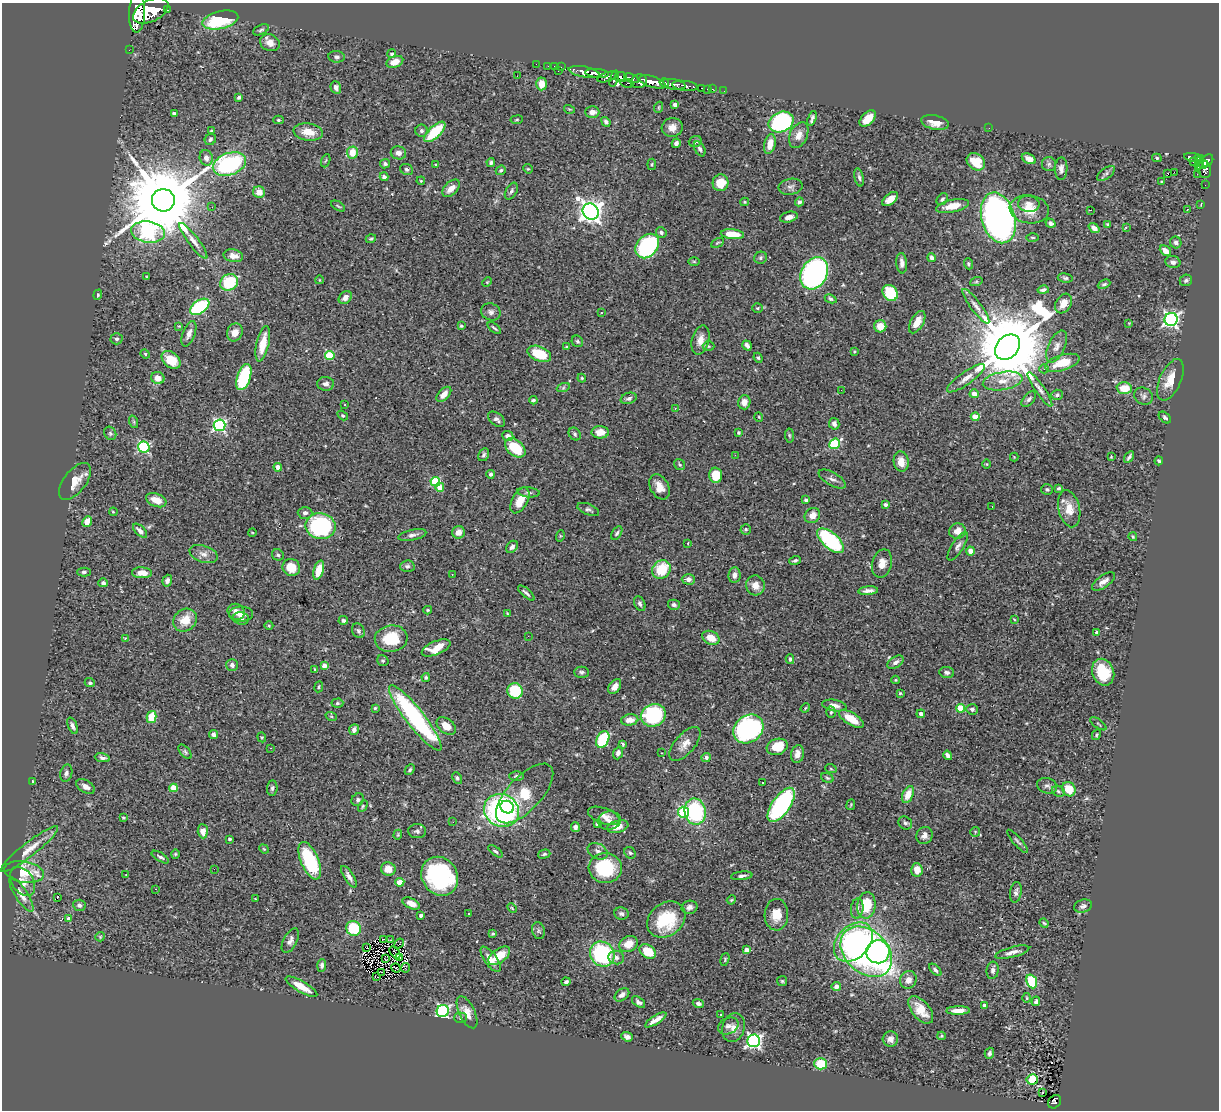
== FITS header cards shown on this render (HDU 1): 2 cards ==
NAXIS1  =                 1217
NAXIS2  =                 1108

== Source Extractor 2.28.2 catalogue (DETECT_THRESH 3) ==
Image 1217 x 1108 px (HDU 1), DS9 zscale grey, 1 PNG px = 1 image px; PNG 1221 x 1112 px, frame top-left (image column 1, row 1108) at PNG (2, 3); each listed source drawn as its Kron ellipse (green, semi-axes under 4 px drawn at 4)
Background 0.931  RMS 0.031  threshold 0.0927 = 3 sigma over >= 5 px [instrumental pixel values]
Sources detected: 492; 1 with non-positive FLUX_AUTO (blend fragments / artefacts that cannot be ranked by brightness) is neither listed nor drawn; the other 491 listed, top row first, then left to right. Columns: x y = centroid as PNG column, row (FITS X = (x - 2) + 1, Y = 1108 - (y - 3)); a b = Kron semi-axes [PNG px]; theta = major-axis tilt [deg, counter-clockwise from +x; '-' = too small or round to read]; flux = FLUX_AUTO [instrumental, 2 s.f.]
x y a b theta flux
167 10 3 3 - 70
151 11 19 11 27 7100
137 13 20 8 88 5100
220 20 18 9 14 130
261 30 8 4 25 4.1
270 43 10 8 -24 17
129 50 2 2 - 9.1
392 54 4 4 - 4.9
336 57 8 5 -7 5.9
395 62 8 5 20 22
536 64 2 2 - 11
548 66 2 2 - 12
554 66 2 2 - 8.1
561 67 3 2 - 20
558 71 3 2 - 73
584 72 15 5 -11 2000
597 73 12 4 -5 1500
517 76 2 2 - 1.2
607 77 10 4 17 490
621 77 6 5 - 590
631 78 8 3 -22 590
614 79 8 3 72 590
639 81 8 7 - 1400
652 82 14 5 -17 3500
627 83 6 4 -8 240
664 83 5 3 - 460
542 84 6 5 - 27
673 84 13 5 -8 1500
685 86 13 5 -7 760
336 87 6 5 - 9.7
702 88 4 3 - 57
707 89 2 2 - 9.2
712 89 2 2 - 14
724 91 2 2 - 8.7
239 97 3 3 - 3.7
675 105 4 4 - 5.5
659 107 5 3 - 1.9
569 109 5 3 - 1.9
592 112 7 6 - 11
174 114 4 3 - 6.6
812 118 8 3 72 5.4
868 119 10 6 44 36
279 120 5 4 - 3.6
517 120 6 3 9 2.1
606 122 5 4 - 4.8
781 122 13 10 24 320
935 122 14 7 -12 20
672 127 10 9 - 17
989 128 3 2 - 1.7
211 131 3 2 - 1.8
422 131 6 6 - 4.8
308 132 15 8 -9 29
435 132 13 6 44 82
799 135 14 8 65 17
210 139 6 5 - 4.9
695 141 6 5 - 5.6
676 143 5 4 - 6.6
770 144 10 5 75 24
700 149 8 5 -62 5.2
352 152 6 5 - 33
398 153 8 6 -13 9.4
1193 157 8 3 -10 250
206 158 8 6 -73 11
1157 158 5 4 - 3
1029 159 7 5 -29 13
1198 159 3 3 - 150
326 161 7 2 68 1.7
1207 161 7 5 51 640
976 162 10 7 -36 53
1193 162 2 2 - 10
491 163 4 4 - 3.2
1199 163 8 3 69 130
229 164 17 11 19 250
385 164 5 4 - 4.4
436 164 4 3 - 3.1
652 164 6 4 83 2.9
1049 164 7 7 - 5.6
1203 164 4 3 - 340
407 169 6 5 - 4.2
528 169 5 4 - 2.1
1061 169 11 6 89 9.3
1204 169 9 7 -69 550
501 170 5 4 - 3.7
1174 172 2 2 - 960
1106 173 10 5 36 5.6
1168 173 3 3 - 7.8
1197 174 2 2 - 12
384 177 4 4 - 5.6
859 177 9 4 -77 5
421 181 4 3 - 2
1161 182 3 2 - 1.7
721 183 8 8 - 38
1205 185 2 2 - 9.9
791 187 12 8 9 8.8
451 188 10 6 45 18
511 191 9 5 61 4.7
259 192 6 5 - 20
890 199 9 5 39 20
942 199 6 5 - 4.2
163 200 11 11 - 33000
745 202 4 4 - 2.5
799 202 4 4 - 5.5
1029 204 11 8 -8 13
1201 205 4 2 - 1.5
338 206 8 3 -32 2.6
953 206 17 6 12 28
212 207 2 2 - 22
1029 209 20 14 -8 44
1090 210 3 2 - 1.3
1187 210 2 2 - 1.8
591 212 8 7 - 1600
789 217 9 5 14 12
998 218 26 16 -74 1100
1050 223 5 4 - 6.4
1108 224 4 3 - 2.6
1126 227 4 3 - 2.2
1094 228 6 4 -39 14
148 232 17 10 -9 400
661 232 5 5 - 4.9
732 234 12 5 -5 40
1033 237 6 3 -1 2.4
371 239 5 3 - 2.8
193 241 22 5 -53 13
1176 242 6 5 - 6.7
718 243 7 3 27 2.5
647 246 14 10 48 260
1165 251 6 4 -42 16
233 256 10 6 -11 13
761 258 6 6 - 4.3
932 258 4 4 - 7.7
694 261 5 3 - 2
1173 262 7 6 - 7.6
902 263 10 5 -84 9.4
969 264 5 4 - 3.7
814 273 17 13 61 470
147 277 3 2 - 1.8
1065 278 7 4 -7 4
319 280 4 3 - 1.4
1186 280 6 5 - 4.5
229 282 9 8 - 93
487 282 5 4 - 1.9
976 282 6 4 19 2.8
1104 284 6 4 25 3.6
1043 290 6 3 13 4.9
890 293 9 7 -53 85
98 295 5 4 - 2.6
345 298 7 5 43 11
831 299 6 4 -26 4.3
1063 304 10 7 58 22
976 306 21 5 -53 13
200 307 11 6 34 210
757 308 5 4 - 2.8
491 312 10 8 -21 8.3
601 313 3 3 - 3.2
1171 319 6 6 - 580
917 322 12 6 59 24
1129 323 4 4 - 1.5
179 326 4 3 - 2.1
461 326 4 3 - 2.5
880 326 6 6 - 27
494 328 8 3 -38 3.4
235 332 9 7 63 18
189 334 13 6 70 11
116 339 6 5 - 4.5
700 340 15 8 75 18
577 341 6 5 - 3.8
263 344 18 6 77 42
708 346 6 5 - 2.9
747 346 5 3 - 7.2
567 347 4 3 - 2.5
1008 347 14 11 46 31000
1057 347 17 8 66 15
854 352 4 3 - 1.7
145 354 5 4 - 2.9
539 354 12 7 -22 65
330 355 5 4 - 94
758 358 5 4 - 2.8
171 360 10 7 -39 45
1062 363 18 7 17 53
1044 369 4 4 - 3.4
244 377 13 6 71 140
158 378 7 6 - 19
582 378 4 4 - 2.4
966 378 23 6 35 18
1170 380 22 10 66 32
1003 381 20 9 9 28
326 384 8 7 - 7.5
563 388 6 4 19 3.4
1124 388 8 6 -3 41
1040 389 20 4 -55 11
841 390 2 2 - 2.6
444 394 9 5 46 16
974 394 4 4 - 18
1057 395 6 5 - 4.1
1144 396 10 8 -29 7.4
629 398 8 5 18 5.5
1029 399 9 5 48 6
533 400 4 3 - 3.6
744 402 7 6 - 15
345 405 4 3 - 1.7
675 408 3 3 - 1.7
343 415 6 4 -33 2.5
759 417 5 3 - 1.7
975 417 4 4 - 38
1165 417 7 4 -40 3.7
497 419 10 6 -39 7.2
134 422 6 4 -72 2.7
834 424 6 5 - 6.3
219 425 6 6 - 360
600 432 8 6 -1 21
110 433 7 5 -58 4.3
739 433 3 3 - 3.9
575 434 7 5 -54 3.7
789 435 7 4 -83 3.1
508 436 6 5 - 9.8
835 444 6 5 - 130
144 447 6 5 - 250
515 448 12 7 -42 69
484 455 7 5 62 4.7
735 455 3 2 - 4.8
1014 457 4 4 - 1.7
1111 457 3 2 - 1.5
1129 457 6 3 58 4.6
1159 461 4 3 - 2.9
901 462 10 7 -81 18
987 464 5 3 - 1.6
680 465 6 5 - 3.4
278 467 4 4 - 15
491 474 4 4 - 6.3
716 475 7 6 - 43
832 479 15 6 -30 8.7
75 481 22 11 52 29
435 482 5 4 - 120
440 487 4 4 - 29
660 487 13 9 -62 21
1059 488 4 3 - 3
1047 489 6 5 - 3.5
528 492 11 5 -6 5.8
156 500 10 6 -21 24
520 500 14 7 61 32
806 500 3 3 - 6.3
885 505 4 3 - 5.8
992 506 3 2 - 3.3
588 509 11 5 -22 5.6
1069 509 19 10 -77 31
113 512 4 3 - 2.2
305 513 7 6 - 6.8
812 515 8 7 - 17
87 522 6 4 64 17
320 526 15 13 -11 220
746 529 5 5 - 3.1
140 531 9 4 -46 9.8
958 531 8 7 - 18
252 532 4 2 - 1.5
458 532 6 6 - 16
617 533 7 4 58 4.3
412 535 14 5 12 7.7
560 536 6 4 73 2
1133 537 4 3 - 2
831 541 16 8 -41 210
688 543 3 2 - 1.6
958 546 16 6 57 8.9
512 547 7 5 51 6.6
970 551 4 4 - 33
203 554 15 8 -18 13
278 555 6 5 - 4.2
795 560 6 3 18 3.6
882 563 14 10 77 19
407 566 7 5 3 4.9
291 567 9 8 - 35
661 569 10 8 48 69
319 570 10 5 74 34
84 572 6 4 0 4.2
142 573 10 5 -3 23
452 574 3 2 - 3.3
734 575 8 6 82 10
688 579 7 5 -2 8.4
167 581 6 5 - 7.2
1103 582 13 6 35 13
103 583 5 4 - 5
755 585 10 9 - 17
868 591 10 4 5 10
526 593 10 3 -41 5
640 604 8 5 -66 5.1
674 605 6 5 - 4.7
428 610 4 3 - 2.6
236 612 9 7 -33 12
507 613 4 3 - 1.9
241 614 12 7 0 17
241 619 8 6 -13 7.5
1014 619 3 3 - 1.6
185 620 13 10 38 35
343 620 5 4 - 5.2
269 626 4 3 - 1.8
358 631 7 6 - 5.5
1097 632 4 3 - 6.2
528 636 2 2 - 5.9
125 638 4 3 - 1.9
711 638 9 6 -27 30
391 639 16 13 8 71
436 648 15 6 22 30
790 659 5 3 - 3.6
383 661 6 5 - 3.7
895 662 9 5 33 8.4
232 665 6 6 - 6.8
324 666 4 4 - 14
315 669 3 2 - 1.9
581 672 7 5 -1 4.8
947 672 7 5 -8 5.5
1103 672 14 10 -67 60
426 677 4 4 - 3.2
896 680 4 4 - 2
90 683 5 4 - 3.5
319 687 5 3 - 2.4
615 687 8 5 54 14
515 691 8 7 - 80
900 693 3 3 - 2.6
337 703 6 4 2 3.2
834 706 12 5 -10 11
375 708 4 3 - 2.3
805 708 5 4 - 2.3
961 708 4 4 - 74
972 709 6 5 - 5.1
831 712 6 5 - 3.5
921 714 4 3 - 8.5
653 715 13 11 22 170
331 716 6 3 -19 2.7
152 717 6 4 77 49
415 718 41 9 -52 320
851 719 14 6 -32 37
630 720 8 5 9 15
1098 724 9 2 -35 2.4
73 726 9 4 -67 7.6
446 726 11 7 -39 23
748 729 16 13 37 320
354 730 5 4 - 7.7
214 735 5 4 - 6.5
1096 735 5 4 - 3.1
262 737 5 4 - 2.6
603 739 9 6 63 130
623 744 4 3 - 3.1
685 744 21 10 49 20
777 747 11 8 18 39
270 748 2 2 - 1.1
185 752 8 4 -51 3.8
618 753 6 4 69 7.3
661 753 3 2 - 2.6
797 754 9 6 80 14
948 755 5 4 - 7.6
706 757 5 4 - 6.6
102 758 8 4 -10 5.4
831 769 6 3 -19 2
410 770 6 4 47 3.6
66 773 9 6 75 6.7
516 776 7 5 0 3.9
457 778 6 4 -63 3.9
827 778 6 4 -21 3.3
33 782 3 3 - 3.3
763 782 3 2 - 3.5
1047 786 10 7 -15 7.1
86 787 10 6 -33 11
173 788 4 4 - 39
272 788 7 5 83 5.4
1069 789 7 6 - 42
1058 791 6 5 - 3.9
525 793 37 17 47 89
908 795 9 5 66 17
358 800 7 5 49 4.6
781 805 20 9 55 330
851 805 5 2 - 1.7
363 806 6 4 61 2.3
507 807 7 6 - 110
502 810 18 16 -28 430
695 811 13 10 -78 170
683 812 5 5 - 140
604 816 17 7 -20 15
123 818 3 3 - 2.5
609 821 11 9 9 12
453 822 2 2 - 4.9
905 823 7 6 - 5.4
597 824 4 4 - 4.5
575 827 5 4 - 6.8
618 827 11 6 13 21
203 831 7 5 -86 17
417 831 9 7 -3 6.9
975 832 5 5 - 2.8
398 835 5 4 - 2.5
924 835 9 8 - 9.9
230 839 3 3 - 3.9
1018 841 15 3 -48 4.8
29 849 36 7 38 27
264 849 5 4 - 2.1
496 851 8 4 -38 4.1
598 851 11 7 -29 9.4
630 853 6 5 - 3.7
175 854 4 4 - 2.5
544 854 6 4 16 3.4
160 857 10 4 -31 4.5
310 861 20 9 -67 150
605 868 16 15 - 120
214 869 2 2 - 22
388 869 7 6 - 24
917 870 7 5 -85 20
24 872 20 10 -10 71
126 874 3 2 - 3.4
440 876 20 17 -57 300
742 876 11 4 6 6.3
349 877 12 5 -58 9.1
23 881 16 10 -57 16
400 882 4 4 - 42
156 889 3 2 - 2.5
1016 892 10 6 80 7.7
21 894 20 6 -57 17
57 898 3 3 - 25
255 899 3 2 - 1.3
731 900 4 3 - 2.1
411 903 9 5 -25 19
79 905 6 5 - 6
866 905 13 9 82 71
1083 906 9 6 15 6.3
689 907 8 6 14 8.2
512 908 5 3 - 2.4
857 909 10 6 84 7.8
469 914 3 2 - 6.5
621 914 7 6 - 6.7
421 915 3 3 - 6.3
776 915 16 12 88 31
69 919 4 4 - 14
666 920 20 16 37 100
1044 923 5 4 - 2.8
354 928 7 7 - 91
538 931 8 6 -76 4.8
493 934 4 3 - 3.1
100 937 5 4 - 2.2
383 939 3 2 - 1.1
391 940 3 2 - 3.7
290 941 13 6 62 10
853 942 22 16 46 290
399 943 5 2 - 2.1
629 944 9 7 28 27
367 947 2 2 - 1.9
747 950 4 4 - 20
395 952 7 2 -50 2.7
648 952 9 6 -34 52
866 952 29 21 -43 790
878 952 12 11 - 250
1012 952 17 5 15 13
602 954 13 11 -48 220
499 956 12 7 35 39
400 957 4 3 - 0.92
616 957 8 6 -16 8.9
385 959 4 2 - 2.7
491 959 15 6 -54 21
725 959 6 4 73 2.4
322 965 6 4 86 5.3
396 968 5 2 - 1.2
405 968 5 2 - 0.85
935 970 8 4 -46 4.6
993 970 9 6 81 7
382 972 4 2 - 1.8
377 977 3 2 - 1.3
908 980 9 8 - 13
782 981 5 5 - 3.1
1032 981 7 5 -70 94
566 982 4 3 - 4.6
836 986 4 4 - 9.1
301 987 18 5 -30 31
622 995 8 5 37 11
1027 998 5 3 - 1.9
1036 1001 5 4 - 4.5
639 1002 7 4 -34 5.4
698 1004 6 4 -21 6.7
984 1005 4 3 - 7.6
921 1010 16 9 -50 35
443 1011 6 6 - 390
958 1011 12 4 1 15
467 1012 17 8 -65 20
720 1015 3 3 - 7.6
460 1018 6 5 - 3.7
656 1020 12 4 32 13
728 1026 11 8 26 8.9
733 1028 14 11 73 18
941 1036 4 4 - 2.3
627 1037 6 4 -20 6.5
890 1039 8 7 - 11
754 1041 6 6 - 500
989 1053 5 4 - 4.6
821 1064 6 5 - 63
1032 1079 5 5 - 49
1043 1093 3 2 - 4.1
1055 1102 7 6 - 150
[1 non-positive-flux detection neither listed nor drawn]